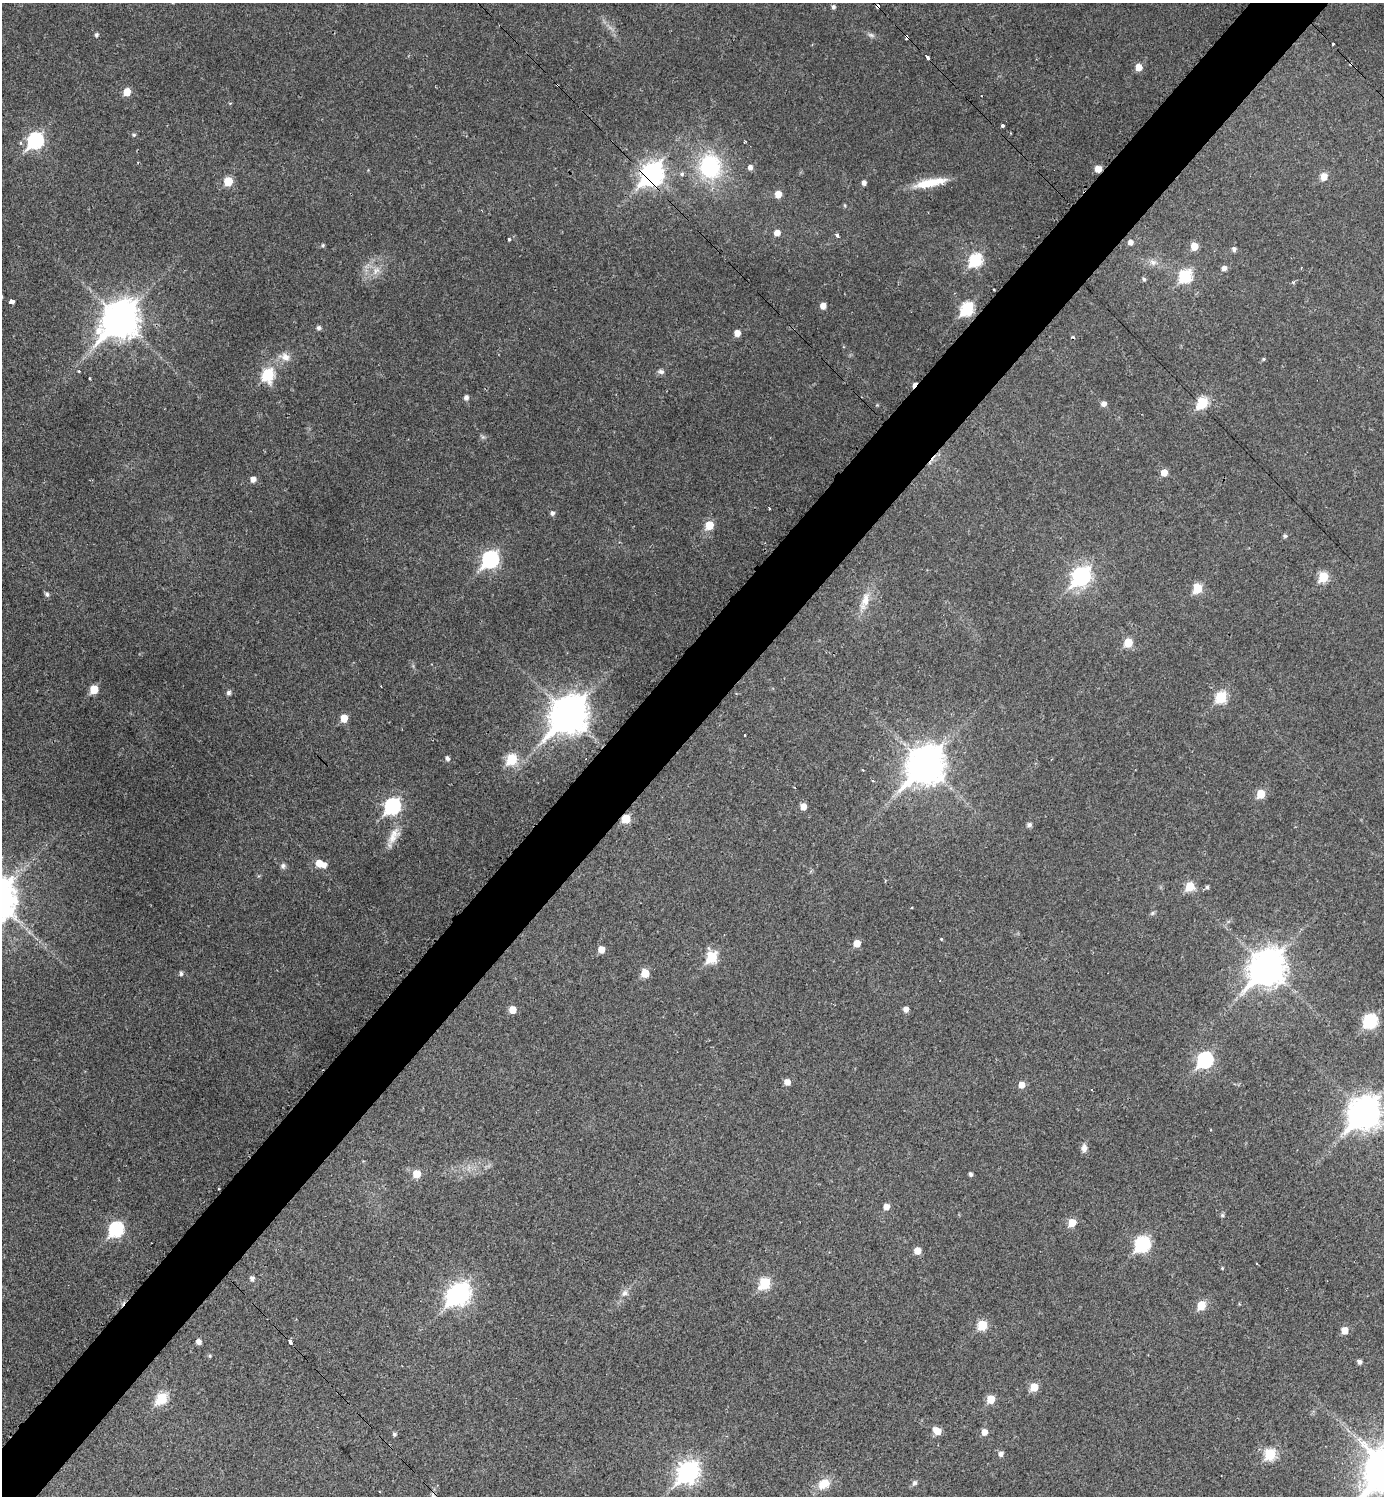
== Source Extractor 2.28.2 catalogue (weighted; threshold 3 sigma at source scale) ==
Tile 10 of 4 x 4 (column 2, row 3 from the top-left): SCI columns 1694-3075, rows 1495-2988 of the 5994 x 5992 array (HDU 1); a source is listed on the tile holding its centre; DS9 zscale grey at full resolution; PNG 1386 x 1498 px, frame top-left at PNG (2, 3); no overlay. Shown black and unused: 6% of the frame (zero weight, under 2 of 3 exposures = <1% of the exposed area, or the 3 px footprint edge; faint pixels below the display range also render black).
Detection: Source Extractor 2.28.2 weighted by HDU 2 'WHT'; one run over the whole footprint, this tile lists its part. Background 0.0292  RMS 0.0051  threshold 0.0229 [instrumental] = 3 sigma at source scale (4.5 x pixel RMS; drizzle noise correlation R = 1.50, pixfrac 1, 0.05/0.05 arcsec/px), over >= 5 px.
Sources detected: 147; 10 cosmic-ray / hot-pixel residue — not listed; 2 inside a brighter listed object's ellipse — not listed separately; the other 135 listed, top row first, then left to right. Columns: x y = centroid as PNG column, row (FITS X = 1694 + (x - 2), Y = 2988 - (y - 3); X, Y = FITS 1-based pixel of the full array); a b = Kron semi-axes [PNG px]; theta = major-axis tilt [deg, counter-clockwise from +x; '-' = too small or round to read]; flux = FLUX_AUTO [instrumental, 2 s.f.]
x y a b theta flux
877 6 4 3 - 13
833 7 5 4 - 1.3
96 35 4 4 - 1.2
871 35 11 5 -18 1.5
907 37 5 4 - 1.9
1333 44 3 3 - 1.1
1351 64 4 3 - 2.5
1139 67 6 5 - 6.5
127 92 6 5 - 8.5
1003 126 3 3 - 1.1
134 135 5 4 - 0.77
35 140 8 7 - 92
710 166 26 23 -77 44
750 168 6 5 - 2
1098 169 5 5 - 6.3
652 174 10 8 49 320
682 174 6 5 - 1.1
1324 177 6 5 - 6.5
228 181 6 5 - 14
864 183 5 4 - 2.1
930 183 40 9 11 13
778 194 6 5 - 6
777 233 6 5 - 3.7
837 235 4 3 - 4.3
509 239 3 3 - 1.2
1130 242 5 5 - 2.3
323 245 5 4 - 0.82
1194 246 6 5 - 7.4
1234 249 5 5 - 1.6
976 260 7 6 - 49
1153 262 10 8 -15 2.9
1224 268 6 5 - 2.3
376 271 13 8 52 4
1185 276 7 7 - 45
1144 279 6 4 -72 1
1293 282 5 4 - 0.81
994 290 3 3 - 0.8
12 301 4 4 - 18
823 306 5 5 - 3.9
967 309 8 6 56 52
120 319 14 11 47 1100
318 328 5 5 - 1.5
737 333 5 5 - 4.4
285 357 14 11 -33 4.3
1263 359 5 4 - 0.71
79 371 3 3 - 1.1
661 371 9 6 -12 1.6
268 375 7 6 - 39
89 378 3 2 - 0.72
466 398 6 5 - 1.9
1202 403 7 6 - 35
1104 404 6 6 - 2.4
1164 473 6 6 - 4.8
253 479 5 5 - 2.9
552 513 6 5 - 1.5
709 525 6 6 - 13
1285 536 5 4 - 1.1
490 559 9 7 54 110
1081 576 9 7 49 180
1323 577 6 5 - 22
1198 588 6 5 - 19
47 594 6 5 - 1.3
866 600 21 11 80 7.4
1128 642 6 5 - 14
94 689 6 5 - 14
229 693 5 5 - 1.3
1221 697 7 6 - 31
569 715 14 11 47 1200
344 718 6 5 - 8
745 735 3 3 - 0.96
447 758 5 4 - 1.7
512 759 6 6 - 29
926 765 14 11 49 1200
863 770 3 3 - 1.1
873 781 3 3 - 0.71
1261 794 6 5 - 12
392 806 8 7 - 95
803 806 5 5 - 4.7
626 819 6 5 - 14
1029 825 6 5 - 1.4
392 838 17 12 72 6
319 863 7 6 - 5.3
283 866 7 7 - 1.4
1190 886 6 5 - 16
1207 887 5 5 - 1
912 908 3 3 - 0.71
1152 913 6 5 - 0.88
941 939 3 3 - 1.2
857 943 5 5 - 6.4
601 949 5 5 - 5.7
712 957 7 6 - 32
1267 967 13 10 49 1000
181 973 5 5 - 1.3
645 973 6 5 - 11
906 1009 5 5 - 2.9
512 1010 5 5 - 7.4
1370 1021 8 7 - 61
1205 1060 8 7 - 89
787 1082 5 5 - 4
1021 1085 6 5 - 4.2
1364 1113 13 10 46 710
1210 1130 3 2 - 0.38
1084 1148 10 7 90 2.6
417 1174 6 5 - 11
971 1174 4 4 - 1.4
886 1207 5 5 - 4.2
1222 1215 5 5 - 0.94
1072 1222 6 5 - 8.2
116 1229 8 7 - 74
1142 1244 8 7 - 78
917 1251 5 5 - 6.2
1257 1263 3 2 - 0.78
1222 1268 4 3 - 0.44
252 1279 5 5 - 2
765 1283 7 6 - 31
625 1293 11 8 58 2.7
459 1294 11 8 43 250
1201 1305 7 6 - 10
982 1325 6 6 - 19
1345 1330 6 5 - 5.9
198 1342 5 5 - 2.6
290 1342 4 3 - 7.7
210 1356 5 4 - 0.65
1359 1362 5 4 - 1.9
1034 1387 6 6 - 11
162 1398 7 6 - 33
991 1399 6 5 - 10
937 1431 8 6 -36 6.4
984 1432 6 5 - 3.8
394 1434 5 5 - 0.97
1001 1454 6 5 - 2.1
1270 1454 7 6 - 31
688 1472 10 8 48 250
914 1483 8 6 49 1.4
824 1484 15 11 35 8
Overlapping masked pixels (flux is a lower limit): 6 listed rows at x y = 877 6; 907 37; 1351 64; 1098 169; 652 174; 626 819